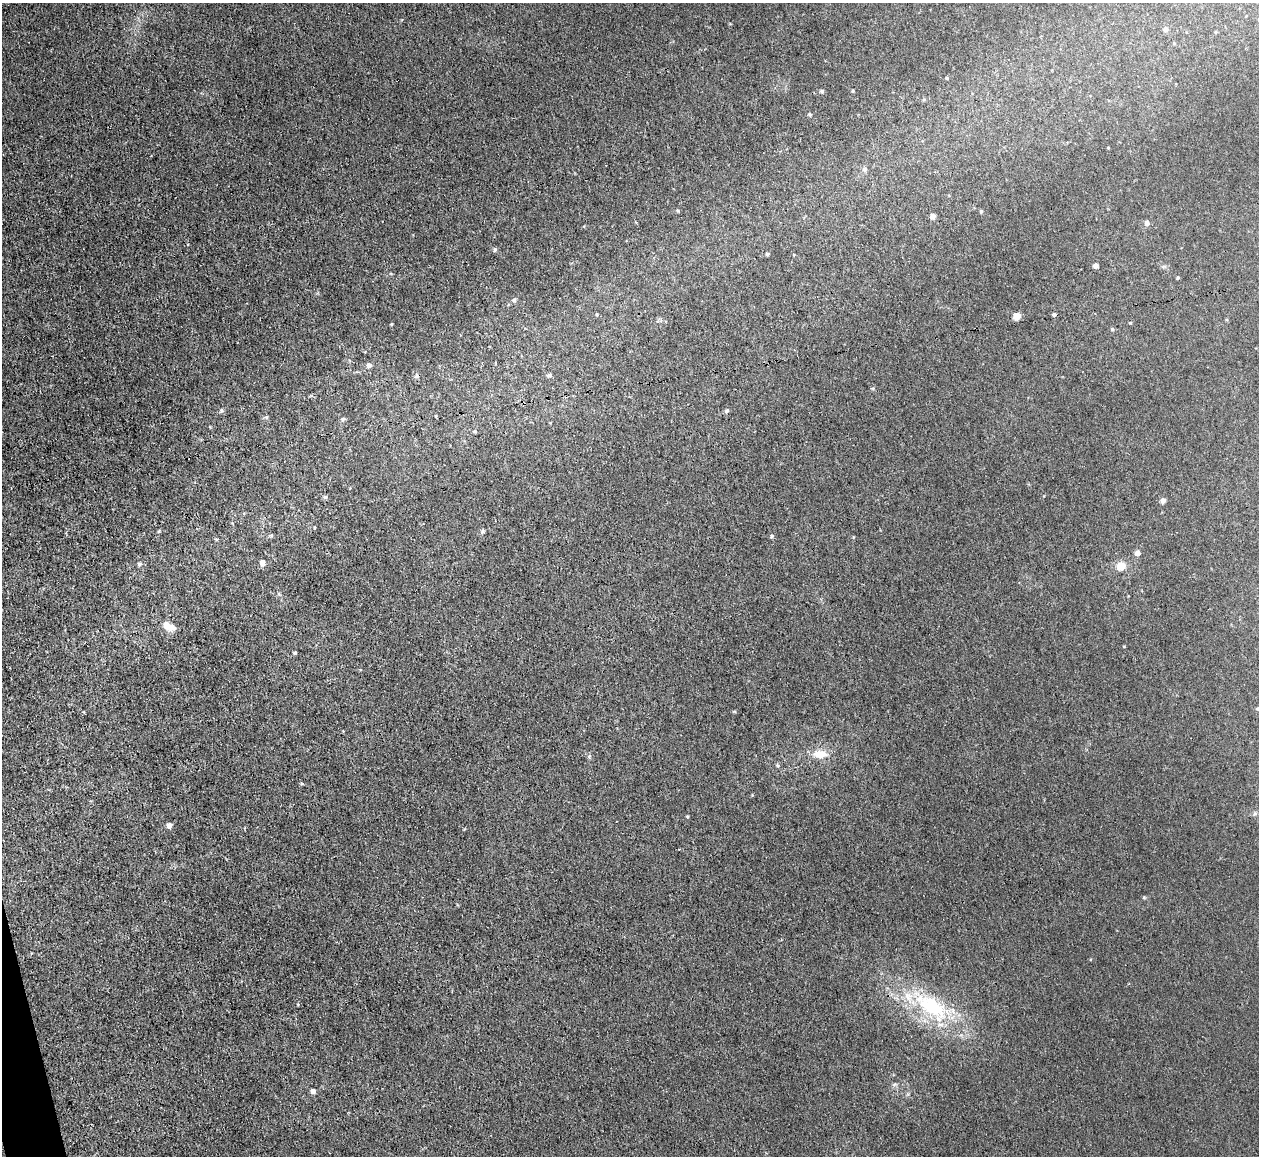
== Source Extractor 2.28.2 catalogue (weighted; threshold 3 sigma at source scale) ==
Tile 7 of 4 x 4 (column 3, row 2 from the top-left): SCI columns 2516-3772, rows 2444-3597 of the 5030 x 5006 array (HDU 1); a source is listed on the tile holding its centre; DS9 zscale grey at full resolution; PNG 1261 x 1158 px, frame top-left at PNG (2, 3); no overlay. Shown black and unused: <1% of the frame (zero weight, under 3 of 4 exposures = <1% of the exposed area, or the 3 px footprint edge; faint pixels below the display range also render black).
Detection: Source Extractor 2.28.2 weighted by HDU 2 'WHT'; one run over the whole footprint, this tile lists its part. Background 0.0222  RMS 0.0058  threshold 0.0259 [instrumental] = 3 sigma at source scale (4.5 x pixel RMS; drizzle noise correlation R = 1.50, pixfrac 1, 0.05/0.05 arcsec/px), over >= 5 px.
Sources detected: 47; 1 cosmic-ray / hot-pixel residue — not listed; the other 46 listed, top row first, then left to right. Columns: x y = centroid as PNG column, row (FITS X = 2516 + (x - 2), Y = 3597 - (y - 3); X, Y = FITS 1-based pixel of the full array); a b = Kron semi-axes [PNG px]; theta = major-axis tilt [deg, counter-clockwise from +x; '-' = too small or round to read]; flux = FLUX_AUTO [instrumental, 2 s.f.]
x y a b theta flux
1165 29 6 6 - 1.5
946 78 4 4 - 0.51
822 91 5 5 - 0.77
810 115 5 5 - 0.65
864 169 7 6 - 1.2
981 211 5 4 - 0.7
932 216 6 5 - 2.1
1147 223 6 5 - 2
495 249 6 5 - 0.91
767 254 5 4 - 0.73
1095 266 4 4 - 2.8
1178 278 4 3 - 0.69
514 300 5 5 - 1.1
1054 314 5 4 - 0.99
1017 316 5 5 - 7.7
1130 323 5 3 - 0.46
391 324 3 3 - 0.5
1112 329 5 4 - 0.73
369 365 6 6 - 2
550 375 6 5 - 0.93
222 410 6 4 -90 0.86
727 411 5 5 - 1
266 417 6 4 -17 0.77
343 419 6 5 - 1.1
325 497 5 5 - 0.84
1163 500 6 5 - 2.4
315 527 4 3 - 0.48
159 531 5 4 - 0.54
482 531 6 4 50 0.94
271 535 6 4 1 0.8
772 536 5 4 - 0.83
1137 553 6 6 - 2.8
262 563 6 5 - 4.1
139 564 6 5 - 1
1121 566 7 7 - 9.1
169 627 17 9 -23 5.8
295 653 3 3 - 0.83
1257 709 5 5 - 0.82
820 754 18 11 0 8.2
589 756 5 5 - 0.94
777 765 5 3 - 0.71
302 784 5 3 - 0.59
169 825 6 6 - 2.4
1144 897 5 5 - 0.67
931 1006 53 24 -33 52
313 1091 4 4 - 3.8
Isophote crosses this tile's border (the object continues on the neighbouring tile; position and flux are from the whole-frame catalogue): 1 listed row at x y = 1257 709
Unlisted compact peaks at least as high as the median listed source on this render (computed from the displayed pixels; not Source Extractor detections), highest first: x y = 853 91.